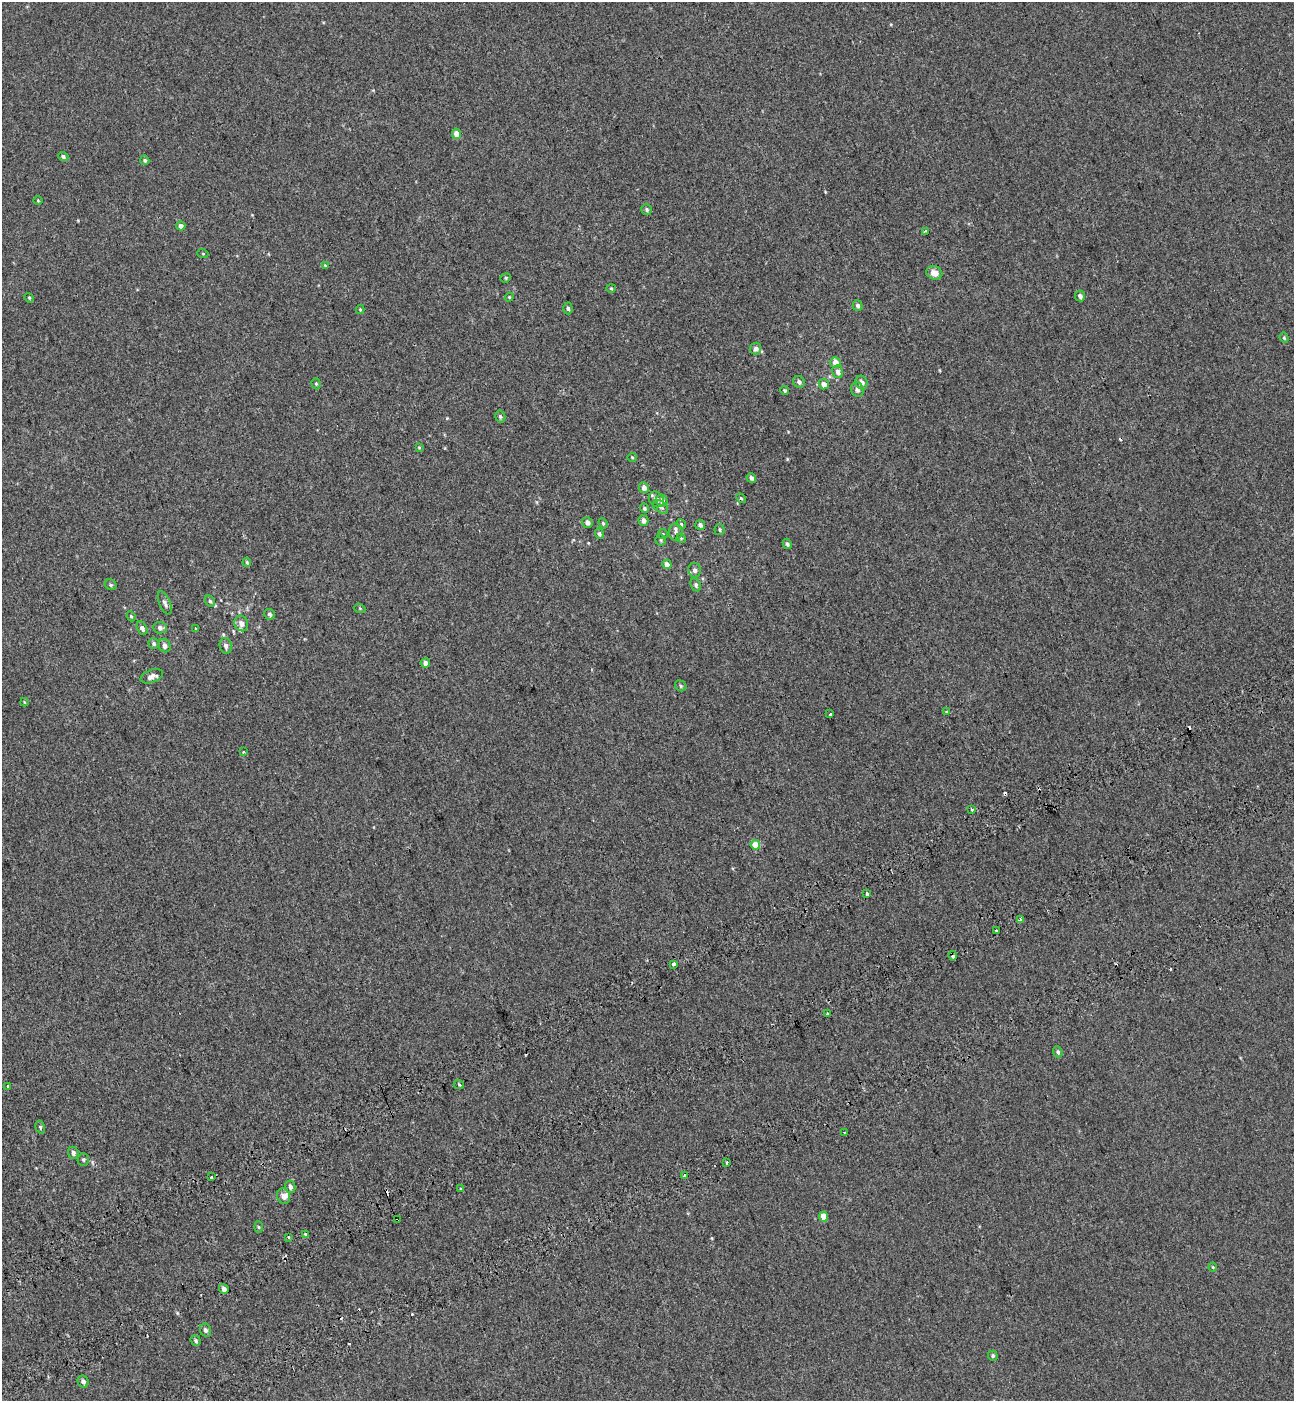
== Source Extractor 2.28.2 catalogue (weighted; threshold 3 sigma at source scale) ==
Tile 7 of 4 x 4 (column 3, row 2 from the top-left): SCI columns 2815-4106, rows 2898-4296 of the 5576 x 5797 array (HDU 1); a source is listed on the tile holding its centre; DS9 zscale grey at full resolution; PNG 1296 x 1403 px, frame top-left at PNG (2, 2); each listed source drawn as its Kron ellipse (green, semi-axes under 4 px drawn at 4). Shown black and unused: <1% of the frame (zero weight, under 2 of 3 exposures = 6% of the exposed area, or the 3 px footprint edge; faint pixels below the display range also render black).
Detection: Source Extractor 2.28.2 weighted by HDU 2 'WHT'; one run over the whole footprint, this tile lists its part. Background 5.37e-04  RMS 0.0065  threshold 0.0291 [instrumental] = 3 sigma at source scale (4.5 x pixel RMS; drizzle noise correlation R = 1.50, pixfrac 1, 0.0396/0.0396 arcsec/px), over >= 5 px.
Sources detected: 119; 11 cosmic-ray / hot-pixel residue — neither listed nor drawn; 2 inside a brighter listed object's ellipse — not listed separately; the other 106 listed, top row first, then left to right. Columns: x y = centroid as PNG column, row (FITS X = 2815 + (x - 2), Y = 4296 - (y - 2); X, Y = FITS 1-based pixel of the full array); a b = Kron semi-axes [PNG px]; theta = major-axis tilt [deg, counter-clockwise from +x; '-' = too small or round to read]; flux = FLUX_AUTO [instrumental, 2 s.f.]
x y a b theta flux
457 134 5 5 - 5.7
63 157 5 4 - 1.3
145 160 5 4 - 1
38 201 5 3 - 0.55
647 210 6 5 - 1.1
181 226 4 4 - 2.9
925 231 3 3 - 1.5
203 254 5 3 - 0.49
325 265 4 4 - 0.54
934 273 8 6 -18 4.7
506 278 5 4 - 0.79
611 288 4 4 - 0.68
1080 296 5 5 - 2.1
509 297 4 4 - 0.6
29 298 5 4 - 0.68
858 306 5 5 - 1.5
568 308 6 4 -87 1.2
360 310 4 4 - 0.6
1284 338 5 4 - 0.72
756 349 6 5 - 2.3
835 363 5 5 - 5.9
838 372 6 5 - 2.4
799 382 6 5 - 1.9
861 382 7 6 - 3.4
316 384 5 4 - 0.8
824 384 5 5 - 4.4
857 390 7 6 - 2.2
785 391 4 3 - 0.94
500 417 6 5 - 1
419 447 4 3 - 0.56
632 457 5 4 - 0.63
751 478 5 4 - 1.6
644 488 5 5 - 2.5
741 498 5 4 - 0.74
656 499 8 7 - 3.2
662 501 6 5 - 3.4
660 507 8 5 -39 1.8
644 508 5 4 - 1
643 520 5 5 - 2.3
587 522 5 5 - 2.6
603 523 5 4 - 0.8
681 524 5 4 - 0.78
700 525 5 4 - 1.7
719 529 5 5 - 0.91
676 532 8 7 - 2.1
599 534 5 4 - 1.2
663 534 5 4 - 0.74
681 538 5 4 - 0.62
661 540 6 5 - 1
787 544 5 4 - 1.2
247 562 4 3 - 0.76
667 564 5 4 - 4.6
695 570 7 6 - 2.1
111 585 6 5 - 1.1
696 585 7 5 -64 1.3
210 601 6 4 -60 1.2
165 603 12 5 -67 2.4
360 609 5 3 - 0.57
270 614 6 5 - 1.3
131 616 5 4 - 0.71
241 623 8 6 -67 3.1
142 628 7 4 -62 2
160 628 7 5 -5 2.3
196 629 3 3 - 5.7
154 644 5 5 - 1.2
165 646 7 6 - 2.4
226 646 8 6 -77 2.1
425 663 4 4 - 2.4
152 676 12 6 20 3.5
681 686 6 5 - 1.2
24 702 4 2 - 0.58
947 711 3 3 - 2.3
830 714 3 3 - 6.2
243 752 3 3 - 0.75
971 809 4 3 - 0.72
755 845 5 5 - 12
867 894 3 3 - 1.9
1021 919 3 3 - 2.4
996 931 3 3 - 0.94
953 956 5 3 - 2
673 964 3 3 - 9.7
827 1013 3 2 - 0.77
1058 1052 5 4 - 1.2
459 1085 5 3 - 0.72
8 1087 3 3 - 1.5
40 1127 6 4 -74 0.93
844 1132 2 2 - 0.35
73 1153 6 5 - 1.7
83 1159 6 5 - 1
726 1163 3 3 - 1.2
685 1175 3 3 - 3.8
211 1177 3 3 - 2.8
290 1187 6 5 - 1.6
461 1189 3 3 - 5.3
283 1196 8 6 -64 2.7
823 1217 5 4 - 5.8
397 1220 3 2 - 1.2
258 1227 5 3 - 0.65
305 1234 4 3 - 1.1
288 1237 3 3 - 1.8
1213 1267 4 4 - 0.59
224 1289 5 4 - 2.4
206 1330 7 5 -65 1.8
196 1341 5 4 - 1
993 1356 5 4 - 1
83 1381 6 5 - 1.8
Overlapping masked pixels (flux is a lower limit): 2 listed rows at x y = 953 956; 397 1220